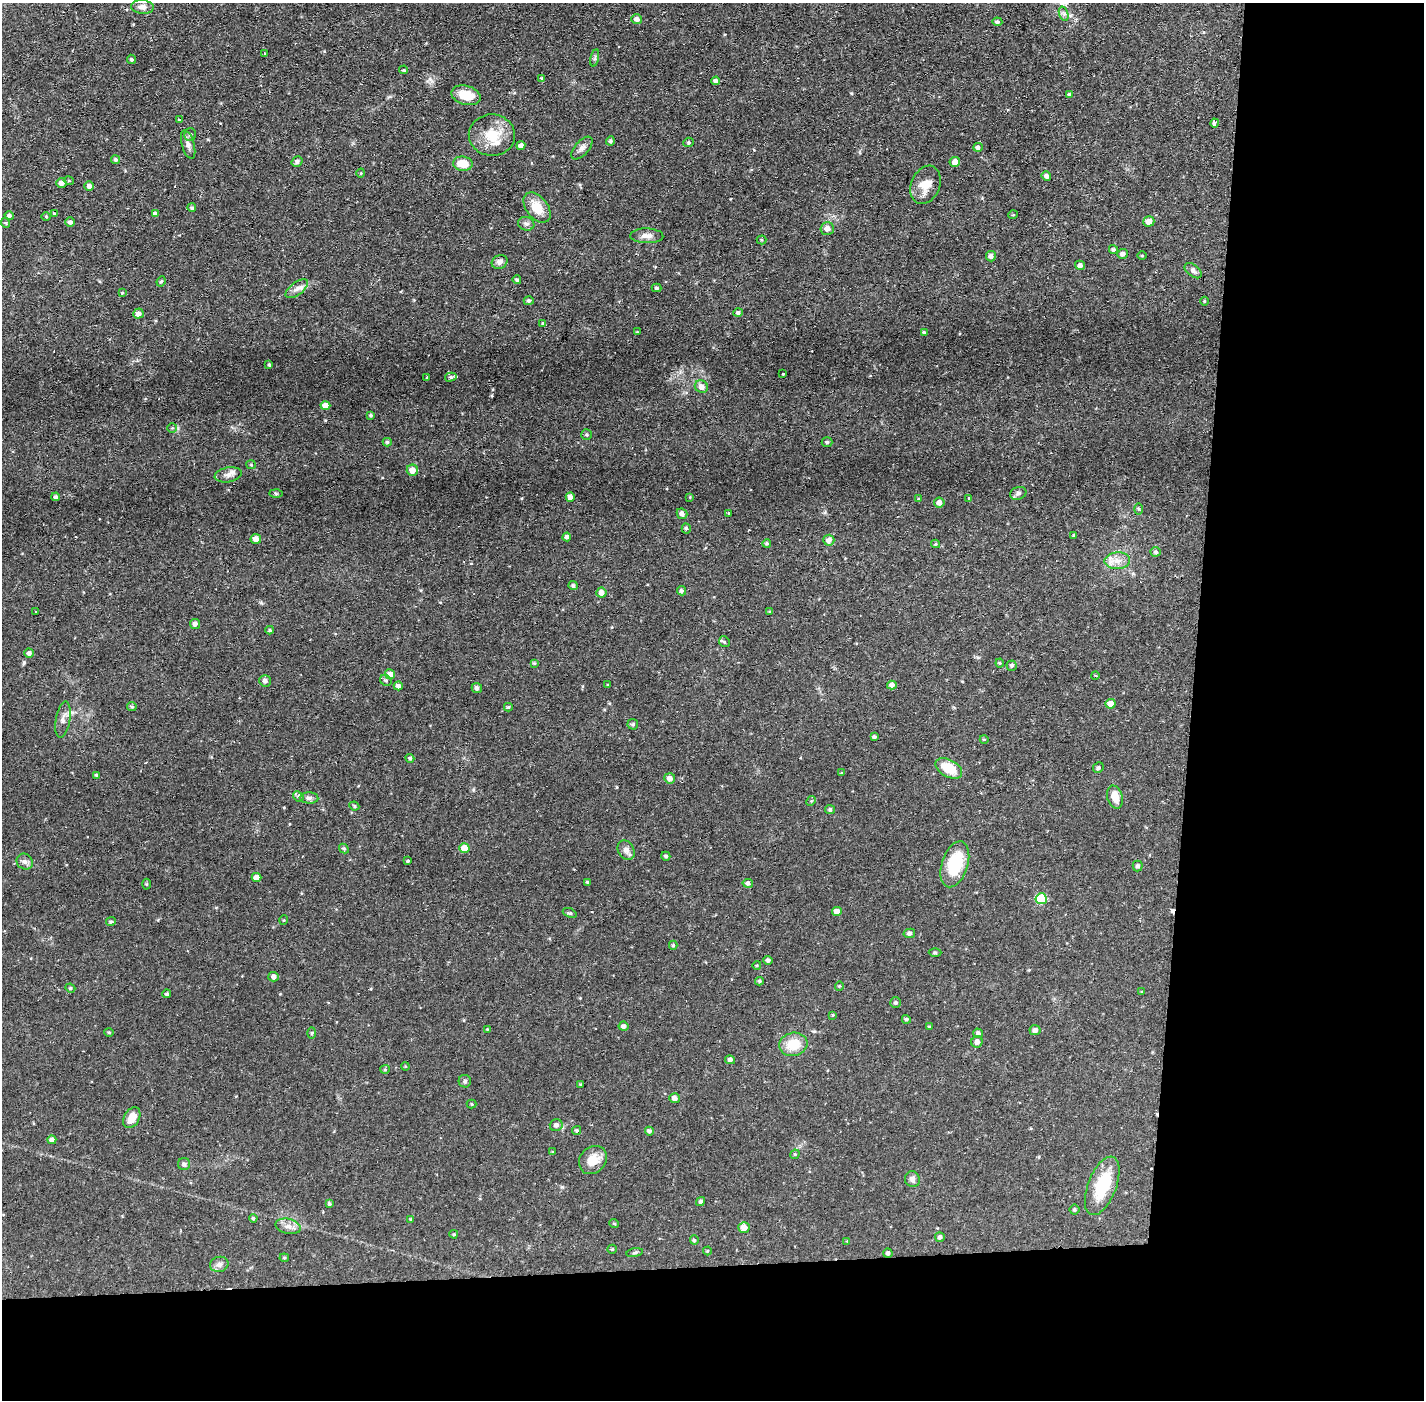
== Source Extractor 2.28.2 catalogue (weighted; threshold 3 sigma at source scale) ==
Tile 9 of 3 x 3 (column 3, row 3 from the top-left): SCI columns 2846-4267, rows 54-1451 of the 4267 x 4300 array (HDU 1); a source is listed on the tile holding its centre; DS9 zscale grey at full resolution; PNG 1426 x 1402 px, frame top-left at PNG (2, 3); each listed source drawn as its Kron ellipse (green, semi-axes under 4 px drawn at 4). Shown black and unused: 24% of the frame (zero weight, under 2 of 3 exposures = <1% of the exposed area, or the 3 px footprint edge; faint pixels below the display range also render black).
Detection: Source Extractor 2.28.2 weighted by HDU 2 'WHT'; one run over the whole footprint, this tile lists its part. Background 0.0582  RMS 0.006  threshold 0.0272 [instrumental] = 3 sigma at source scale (4.5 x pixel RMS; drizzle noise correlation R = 1.50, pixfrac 1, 0.05/0.05 arcsec/px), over >= 5 px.
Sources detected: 223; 6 cosmic-ray / hot-pixel residue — neither listed nor drawn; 3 inside a brighter listed object's ellipse — not listed separately; the other 214 listed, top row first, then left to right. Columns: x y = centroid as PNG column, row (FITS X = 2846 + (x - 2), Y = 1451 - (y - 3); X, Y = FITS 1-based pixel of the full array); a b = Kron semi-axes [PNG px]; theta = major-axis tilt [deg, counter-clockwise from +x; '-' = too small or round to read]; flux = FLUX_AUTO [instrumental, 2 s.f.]
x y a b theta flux
142 7 11 7 -3 3.2
1064 14 7 4 -72 1.5
637 19 5 5 - 2.6
997 22 5 4 - 1.4
264 54 3 2 - 0.9
595 58 9 3 78 1
131 59 5 4 - 1.1
404 70 4 3 - 0.54
542 78 4 4 - 0.79
715 81 4 4 - 1.9
1069 94 4 4 - 0.85
466 95 15 9 -15 10
180 119 3 3 - 1.2
1215 123 4 3 - 45
190 134 6 5 - 1.4
492 135 23 20 -2 17
610 141 4 4 - 1.2
688 142 5 4 - 0.86
188 145 15 6 -74 2.9
521 146 4 4 - 2.5
978 147 5 4 - 1.6
582 148 14 7 49 2.8
115 160 4 4 - 1.2
297 161 6 5 - 1.3
955 162 5 5 - 3.8
463 164 10 7 -8 11
361 173 4 3 - 0.49
1046 176 5 4 - 1.9
69 181 5 3 - 0.59
61 183 5 5 - 2.9
925 185 20 14 67 8.6
89 186 5 5 - 2
192 208 4 4 - 1.1
537 208 17 10 -52 11
55 214 4 3 - 0.9
156 214 4 4 - 2.4
1013 215 5 3 - 0.49
9 216 5 4 - 1.6
46 217 5 3 - 0.55
1149 221 5 5 - 5.1
70 222 5 5 - 1.9
6 223 5 3 - 0.67
526 224 8 6 -19 1.6
827 228 7 6 - 3.4
647 236 16 7 -2 3.8
762 240 5 4 - 0.68
1113 250 5 4 - 1.3
1122 254 5 5 - 2.2
991 256 5 5 - 2.1
1142 256 4 3 - 0.48
500 262 8 6 25 2.7
1080 265 5 4 - 2.6
1193 271 10 5 -38 1.7
517 280 4 4 - 1
161 281 5 4 - 0.91
657 288 5 4 - 1
297 289 13 6 37 3.1
122 293 4 4 - 0.57
529 301 5 4 - 1.3
1204 301 4 3 - 0.49
738 313 4 4 - 1.3
138 314 5 5 - 2.4
542 323 4 3 - 1
637 332 3 3 - 0.47
924 332 4 3 - 1.1
269 365 3 3 - 0.68
783 374 3 3 - 0.97
427 377 3 2 - 0.4
451 377 6 4 14 1.1
701 387 7 6 - 4.1
325 405 5 4 - 6.1
371 415 4 3 - 0.88
172 428 5 5 - 0.72
587 435 5 5 - 1
387 442 4 4 - 0.98
827 442 5 5 - 1.1
251 465 5 4 - 0.64
412 470 5 5 - 5.3
228 475 13 7 11 3.1
276 493 6 4 -1 0.81
1018 493 8 6 19 1.8
56 497 4 4 - 1.4
570 497 4 4 - 2.9
690 497 4 4 - 0.49
969 498 3 3 - 1
919 499 4 3 - 0.6
939 502 5 5 - 2.9
1138 509 6 4 -90 0.73
728 513 3 3 - 0.53
682 514 5 5 - 2.3
686 528 5 4 - 1.1
1074 535 4 3 - 0.66
567 537 4 4 - 1.7
256 539 5 5 - 3.7
829 540 5 5 - 3.3
767 543 4 4 - 0.89
935 544 4 4 - 0.68
1156 552 5 4 - 1.3
1117 561 13 8 2 4.7
573 586 5 4 - 1.2
681 591 5 4 - 1.3
601 593 5 5 - 3.4
36 611 2 2 - 0.56
770 612 4 3 - 0.64
195 624 5 5 - 2.1
270 630 4 4 - 0.71
724 642 6 5 - 0.86
29 653 4 4 - 2
534 663 4 3 - 0.78
1000 663 4 4 - 0.64
1012 666 5 5 - 1.3
390 674 5 5 - 5.5
1095 675 4 3 - 0.51
386 680 6 5 - 1
265 681 6 5 - 2.3
608 685 3 3 - 0.47
892 685 5 4 - 2.8
398 686 4 4 - 2
477 688 5 5 - 1.6
1111 704 5 5 - 5
132 707 5 4 - 1.1
508 707 4 3 - 0.95
63 719 18 7 81 3.5
633 724 5 5 - 1
874 737 3 3 - 0.92
984 739 4 4 - 0.58
410 758 4 4 - 1.2
949 768 14 8 -28 13
1098 768 5 5 - 1.2
841 773 4 3 - 0.54
96 775 4 4 - 0.83
670 778 5 5 - 3.2
298 796 6 4 -45 0.99
1115 797 12 7 -73 7.2
309 798 9 5 -1 1.8
811 801 5 4 - 0.65
354 806 5 4 - 0.77
830 810 5 4 - 1.4
344 848 5 4 - 0.96
464 848 5 5 - 6.8
626 850 10 8 -61 3.3
666 856 5 4 - 1
407 861 3 3 - 6
25 862 8 7 - 2.3
955 864 24 13 72 28
1138 866 5 5 - 1.3
257 877 5 4 - 4.6
587 882 3 3 - 0.91
748 883 5 4 - 1.6
147 884 5 3 - 0.64
1041 899 6 5 - 31
837 911 5 4 - 4.2
570 913 7 4 -22 0.87
284 920 5 3 - 0.49
111 921 5 4 - 1.1
909 933 6 4 12 1.5
673 945 4 4 - 0.96
935 952 6 4 0 0.76
768 960 5 4 - 1.7
757 965 4 3 - 0.54
274 977 5 5 - 2.1
759 981 4 4 - 0.87
839 986 4 4 - 0.62
70 988 5 4 - 0.86
1142 992 4 3 - 0.43
167 994 4 4 - 1
896 1003 5 5 - 1.1
833 1015 3 3 - 0.54
906 1019 4 4 - 1
623 1026 5 4 - 2.1
929 1027 4 3 - 0.76
487 1029 3 3 - 0.44
1035 1030 5 5 - 2.7
109 1032 5 4 - 0.73
312 1033 6 4 89 0.75
978 1033 5 4 - 1.5
977 1042 6 5 - 2.4
793 1044 14 11 14 13
730 1060 5 4 - 2
405 1066 4 3 - 0.53
385 1069 5 4 - 0.69
465 1081 6 6 - 1.2
580 1084 3 3 - 0.46
674 1098 5 5 - 2.6
472 1104 5 4 - 0.63
132 1118 11 7 60 6.9
556 1125 6 6 - 2
577 1130 4 4 - 0.87
649 1131 4 4 - 1.3
52 1140 4 4 - 2.6
552 1152 4 4 - 0.61
795 1154 5 4 - 0.64
593 1160 15 12 47 8.6
184 1164 6 6 - 1.2
912 1179 8 7 - 2.7
1102 1186 31 14 69 27
701 1201 5 4 - 1.1
329 1204 4 4 - 0.91
1074 1210 5 5 - 0.88
253 1218 4 4 - 0.75
411 1219 4 3 - 0.59
614 1223 5 3 - 0.56
288 1226 13 7 -13 3.7
744 1228 5 5 - 5.1
454 1234 4 3 - 0.68
940 1237 5 5 - 1.5
694 1240 5 4 - 0.94
847 1241 4 4 - 0.45
612 1249 4 4 - 0.73
707 1251 4 4 - 0.62
635 1253 8 4 10 0.97
888 1253 5 4 - 1.5
284 1258 4 4 - 0.67
219 1264 9 7 14 2.6